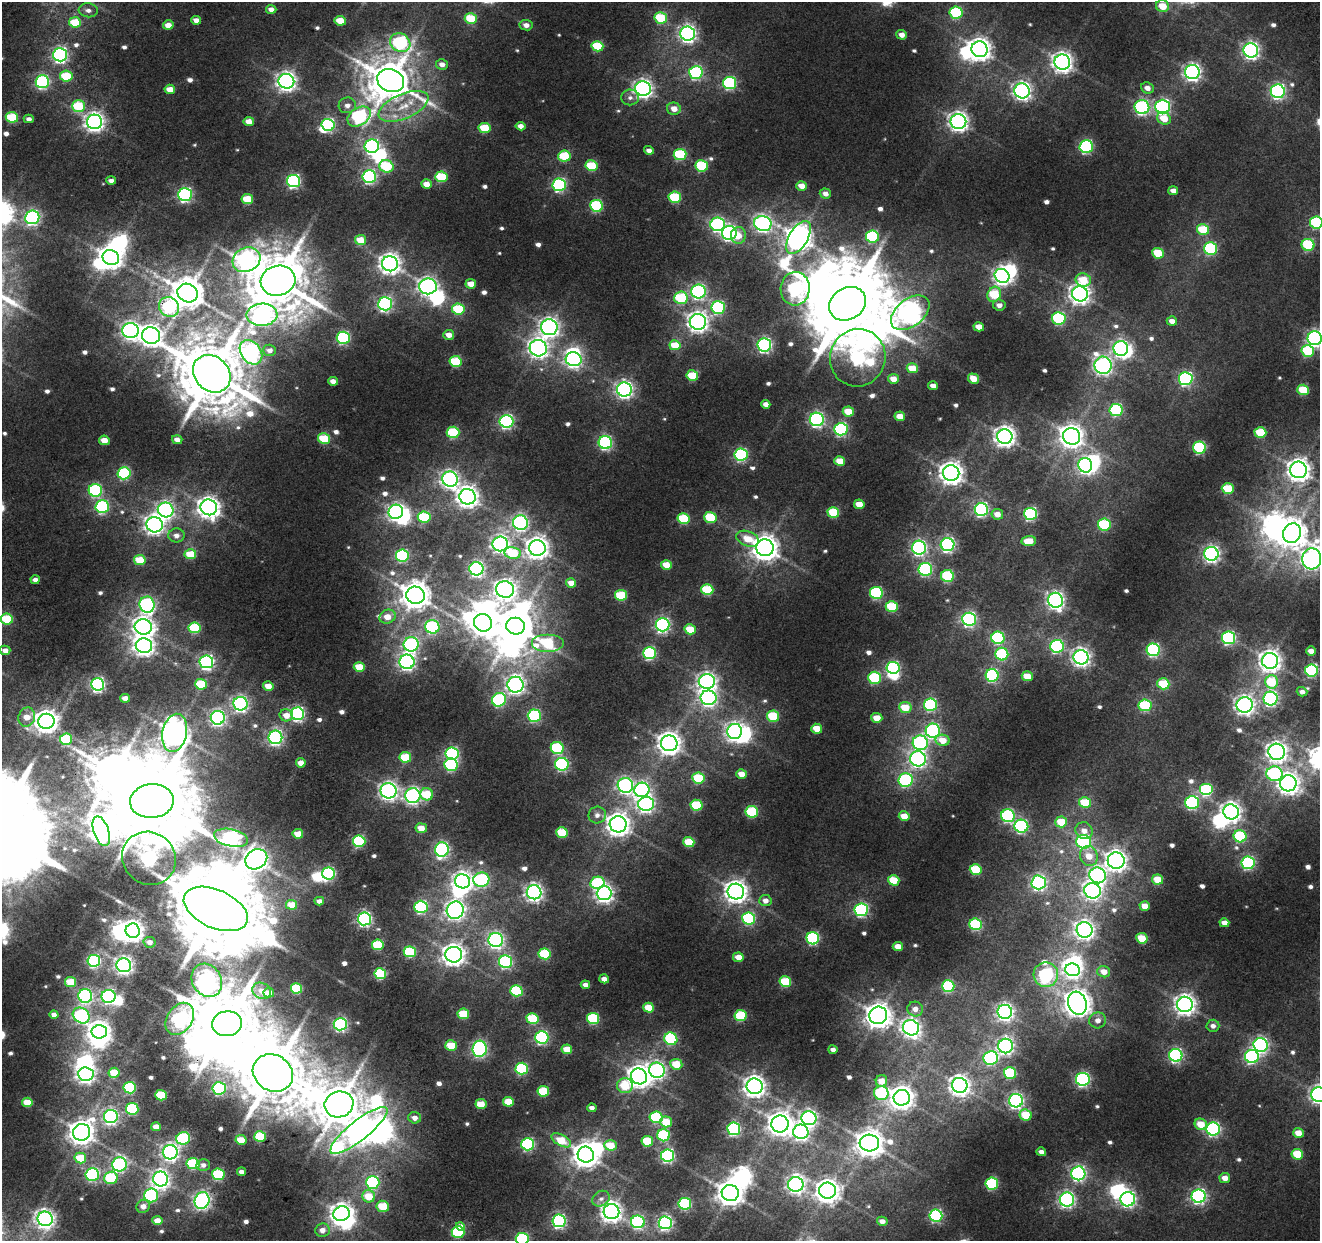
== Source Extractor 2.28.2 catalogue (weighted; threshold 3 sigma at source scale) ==
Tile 7 of 4 x 4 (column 3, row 2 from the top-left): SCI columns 3093-4410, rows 2707-3945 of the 6184 x 5464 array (HDU 1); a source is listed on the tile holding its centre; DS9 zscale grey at full resolution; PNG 1322 x 1243 px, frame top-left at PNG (2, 2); each listed source drawn as its Kron ellipse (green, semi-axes under 4 px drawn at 4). Shown black and unused: <1% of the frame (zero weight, under 3 of 5 exposures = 20% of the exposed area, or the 3 px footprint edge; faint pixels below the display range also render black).
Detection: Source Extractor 2.28.2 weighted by HDU 2 'WHT'; one run over the whole footprint, this tile lists its part. Background 0.0104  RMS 0.005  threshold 0.0227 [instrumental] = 3 sigma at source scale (4.5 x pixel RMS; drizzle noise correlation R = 1.50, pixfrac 1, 0.0396/0.0396 arcsec/px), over >= 5 px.
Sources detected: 654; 9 too faint to see at this stretch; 39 inside a brighter object's white glare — neither listed nor drawn; of the other 606, all 500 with FLUX_AUTO >= 2.45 (the completeness limit of this list) listed and drawn (106 fainter detections not listed), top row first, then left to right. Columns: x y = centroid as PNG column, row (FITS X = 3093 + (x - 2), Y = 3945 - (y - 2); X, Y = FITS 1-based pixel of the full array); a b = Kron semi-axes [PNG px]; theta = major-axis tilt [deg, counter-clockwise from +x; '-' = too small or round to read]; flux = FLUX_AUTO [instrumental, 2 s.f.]
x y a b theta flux
1162 6 6 6 - 12
271 9 5 4 - 3.2
88 10 9 7 -5 2.8
956 13 6 6 - 55
471 18 6 5 - 26
661 18 6 5 - 28
196 20 5 4 - 3.9
340 21 5 5 - 13
75 22 6 5 - 18
168 25 5 4 - 6.3
526 25 6 5 - 3.4
688 34 7 7 - 230
902 35 5 5 - 4
400 43 10 9 - 98
597 46 6 5 - 28
979 49 8 7 - 470
1251 50 7 7 - 210
60 55 7 6 - 160
1062 62 8 7 - 380
442 64 6 5 - 3.4
696 72 7 6 - 83
1192 72 7 7 - 230
66 76 6 5 - 29
286 81 8 7 - 320
391 81 14 11 -21 2200
42 82 7 6 - 97
730 83 6 6 - 70
1147 88 6 5 - 4.1
170 89 5 4 - 7.4
643 89 8 7 - 290
1022 91 8 7 - 260
1278 91 7 7 - 140
630 97 9 8 - 2.5
347 105 9 8 - 3.5
78 106 6 6 - 31
403 106 26 12 23 15
1162 106 7 7 - 130
1142 107 7 7 - 130
674 109 7 6 - 5.4
359 116 12 8 32 100
12 117 6 5 - 31
1164 118 7 6 - 11
29 119 5 4 - 2.7
249 121 5 4 - 6
94 122 7 7 - 320
958 122 8 7 - 340
328 125 6 6 - 99
521 126 5 4 - 3.5
485 128 6 5 - 23
372 146 7 6 - 150
1086 146 6 6 - 90
649 150 5 4 - 2.8
680 154 6 5 - 46
564 156 6 5 - 30
386 166 7 6 - 34
591 166 6 5 - 27
702 166 6 6 - 43
369 176 7 6 - 100
441 177 6 5 - 35
111 181 5 4 - 2.9
293 181 7 6 - 110
427 184 5 4 - 5.8
559 185 6 6 - 99
801 186 5 4 - 6.1
1173 191 5 4 - 4.1
825 194 6 5 - 3.4
185 195 7 6 - 120
675 197 6 5 - 35
247 199 6 5 - 20
596 206 6 6 - 54
32 217 7 7 - 140
1316 222 6 6 - 57
763 223 9 7 -17 200
718 224 7 6 - 110
1203 229 6 5 - 26
729 233 7 7 - 150
738 235 8 7 - 7
872 236 6 6 - 62
798 237 18 9 60 730
360 240 5 5 - 14
1308 245 6 6 - 43
1211 248 6 6 - 63
1158 253 6 5 - 21
111 258 8 7 - 560
246 260 14 12 28 210
390 264 8 7 - 400
1002 276 8 6 -31 240
1083 280 8 6 -13 14
278 281 17 15 14 3800
471 284 5 4 - 7.5
428 286 9 8 - 250
795 289 17 14 84 130
699 292 7 7 - 130
188 293 10 9 - 1300
994 294 8 6 63 31
1080 294 8 7 - 360
681 298 7 6 - 42
385 304 7 6 - 130
848 304 19 16 31 8600
999 305 6 5 - 3.3
169 307 10 9 - 64
718 307 7 6 - 75
458 309 6 5 - 35
910 313 22 13 38 480
262 315 15 11 2 280
1059 318 6 6 - 60
1172 321 5 4 - 4
698 322 8 8 - 360
549 327 8 8 - 320
979 327 5 4 - 6.2
131 331 8 7 - 240
151 335 9 8 - 470
449 335 5 5 - 5
343 338 6 6 - 85
1315 338 7 7 - 180
675 345 6 5 - 16
764 345 7 6 - 140
538 348 8 8 - 310
1121 348 7 7 - 180
270 350 6 5 - 3
1308 351 6 6 - 39
251 352 13 10 -53 200
858 358 29 27 66 160
574 359 8 7 - 180
456 361 6 5 - 36
1103 365 9 8 - 230
912 368 5 5 - 14
212 374 20 17 -44 4600
692 375 6 5 - 24
893 379 5 5 - 6.1
974 379 6 5 - 7.2
1186 379 7 6 - 110
333 381 5 4 - 3.9
933 386 5 4 - 4.3
624 389 7 7 - 240
1303 390 6 5 - 25
766 404 5 4 - 3.5
1116 410 6 6 - 67
848 411 5 5 - 13
900 416 5 5 - 8.3
817 419 7 6 - 140
506 421 7 6 - 130
841 429 6 6 - 94
453 432 6 6 - 40
1260 432 6 5 - 27
1005 436 8 7 - 410
1071 436 8 8 - 490
324 439 6 5 - 25
104 440 5 4 - 7.1
177 440 5 4 - 3.8
605 443 7 6 - 100
1200 448 6 6 - 61
741 455 6 6 - 89
840 461 5 4 - 11
1085 465 7 7 - 160
1298 470 8 8 - 490
124 473 6 6 - 62
951 473 8 8 - 520
450 479 8 7 - 240
1228 489 6 5 - 27
95 490 7 6 - 75
467 497 8 7 - 430
859 504 5 4 - 9.7
102 507 6 6 - 89
209 507 8 7 - 440
981 509 6 6 - 110
166 510 8 7 - 200
396 512 7 7 - 200
833 512 6 5 - 30
997 514 6 5 - 5.2
1031 514 6 6 - 81
424 517 6 5 - 39
710 517 6 5 - 28
683 519 6 5 - 33
520 523 7 7 - 150
1104 524 6 6 - 47
155 525 8 7 - 300
1292 533 10 8 63 870
176 535 8 7 - 3.4
748 539 12 7 -21 11
1029 541 7 5 5 11
500 544 7 7 - 230
947 545 7 6 - 150
537 548 8 8 - 460
765 548 8 8 - 710
919 548 7 7 - 150
513 553 8 6 -10 24
190 554 6 5 - 19
1211 554 7 7 - 200
402 555 6 6 - 70
1312 559 10 9 - 330
140 560 6 5 - 18
666 565 5 4 - 11
476 569 7 6 - 160
925 569 7 6 - 82
947 576 6 6 - 46
35 580 4 4 - 3.5
571 583 5 4 - 5.6
505 589 9 8 - 290
707 590 6 5 - 37
876 593 6 6 - 63
415 595 9 8 - 960
621 595 6 5 - 30
1056 600 7 7 - 230
147 605 8 7 - 130
892 607 6 5 - 31
388 617 8 7 - 7.1
7 619 6 5 - 30
969 619 7 6 - 130
483 623 9 8 - 610
662 625 7 6 - 140
515 626 9 8 - 1700
143 627 8 7 - 370
432 627 7 7 - 69
195 628 6 5 - 37
690 629 5 5 - 16
998 638 6 6 - 65
1228 638 6 6 - 92
548 643 16 9 0 44
411 644 7 7 - 140
144 646 8 7 - 370
1057 646 7 6 - 88
5 650 5 4 - 3.5
1153 650 6 6 - 89
1311 651 5 4 - 4.5
649 653 6 6 - 78
1002 654 6 6 - 45
1081 657 7 7 - 290
1270 661 8 8 - 420
206 662 7 6 - 160
407 662 7 7 - 210
359 667 5 5 - 15
893 668 7 6 - 100
1311 670 6 6 - 86
992 675 6 6 - 82
1027 676 5 5 - 11
875 678 6 6 - 44
707 682 8 7 - 270
1271 682 6 6 - 25
97 684 6 6 - 150
201 684 6 5 - 24
1163 684 6 5 - 25
515 685 8 8 - 270
268 686 5 4 - 7.7
1302 692 5 4 - 2.9
125 698 5 4 - 4.9
708 698 8 7 - 220
1271 699 7 7 - 140
499 700 7 6 - 78
240 704 7 6 - 180
931 705 6 6 - 76
1145 705 6 6 - 41
1244 705 8 8 - 290
905 708 6 5 - 16
297 714 6 6 - 130
286 715 7 6 - 5.8
534 716 6 6 - 69
773 716 6 5 - 29
27 717 10 8 71 8
218 718 7 7 - 170
877 718 5 5 - 10
46 721 8 7 - 530
817 729 5 5 - 11
735 731 8 7 - 260
933 731 7 7 - 120
175 733 19 12 79 820
275 737 7 6 - 160
66 739 6 5 - 35
942 740 7 5 -9 10
669 743 8 8 - 500
920 743 7 7 - 100
557 748 6 6 - 49
1277 752 8 8 - 350
452 753 7 6 - 96
405 757 6 5 - 24
918 759 8 7 - 190
301 763 5 4 - 4.9
562 764 7 6 - 89
451 765 7 6 - 69
741 774 5 4 - 6.2
1274 774 8 7 - 84
698 778 6 5 - 31
906 780 7 7 - 80
1288 783 8 8 - 440
625 785 7 7 - 150
642 790 7 7 - 150
1206 790 7 6 - 61
389 791 8 7 - 260
427 794 6 6 - 21
413 796 7 7 - 190
152 801 22 17 5 9400
1085 803 6 5 - 23
1192 803 6 6 - 89
646 804 8 7 - 190
696 805 6 5 - 32
752 812 6 5 - 42
1231 812 8 7 - 340
597 815 9 8 - 2.8
904 816 5 5 - 9.2
1008 816 7 6 - 85
1061 822 6 5 - 17
618 824 8 8 - 490
1021 826 7 6 - 100
421 828 6 5 - 7.9
101 831 15 7 -71 470
1084 831 9 8 - 4.5
562 832 6 5 - 24
298 834 5 4 - 10
1240 836 6 6 - 48
231 838 17 8 -12 200
359 841 6 5 - 67
689 842 5 5 - 22
1084 842 7 7 - 87
442 849 7 7 - 130
1089 856 10 9 - 8.9
149 858 28 26 -40 180
256 859 11 9 34 470
1116 861 8 8 - 380
1248 863 6 6 - 91
976 869 6 5 - 29
329 874 6 6 - 82
1098 875 8 8 - 170
1158 879 5 5 - 14
481 880 8 7 - 92
894 880 6 5 - 19
463 881 8 7 - 320
1039 882 7 7 - 150
597 883 7 6 - 43
1092 891 8 7 - 240
534 892 7 7 - 260
736 892 8 8 - 470
604 893 7 7 - 280
319 901 5 4 - 2.8
765 901 6 5 - 3.8
292 905 5 5 - 10
1145 906 5 5 - 7.7
421 907 6 6 - 91
216 909 34 19 -24 9400
455 910 9 8 - 290
861 910 7 6 - 97
749 918 6 6 - 64
364 919 6 6 - 140
1224 923 5 4 - 5
976 924 6 5 - 53
1085 930 8 7 - 310
133 931 7 7 - 410
813 938 6 6 - 82
1142 938 5 5 - 17
496 940 7 7 - 180
150 942 6 5 - 3.4
378 945 6 5 - 33
898 946 5 4 - 6.8
410 952 6 5 - 44
545 954 6 5 - 40
454 955 8 8 - 450
738 957 5 5 - 7.8
94 961 6 6 - 97
506 962 6 6 - 97
124 965 7 7 - 230
1073 970 7 6 - 190
1104 972 6 5 - 6.2
380 974 6 5 - 47
1046 975 12 12 - 110
604 979 5 4 - 3.7
207 980 17 14 -59 370
71 982 5 5 - 19
785 982 6 5 - 30
585 985 5 4 - 3.4
948 986 6 6 - 54
297 988 5 5 - 33
262 991 9 8 - 4.7
516 991 6 5 - 43
269 993 5 5 - 5.9
85 996 7 7 - 120
109 996 7 6 - 120
1077 1003 12 9 -72 800
1185 1004 8 7 - 380
649 1008 5 5 - 12
915 1009 8 7 - 4.6
1005 1012 7 7 - 230
463 1014 6 5 - 24
54 1015 4 4 - 2.6
81 1015 9 7 -38 110
878 1015 9 8 - 660
740 1016 6 5 - 36
532 1018 6 5 - 32
593 1018 6 5 - 49
180 1019 17 12 56 180
1098 1020 8 8 - 3.8
227 1024 15 12 7 4900
340 1024 6 6 - 110
1213 1026 6 6 - 2.9
911 1028 8 7 - 290
99 1032 8 6 -1 460
542 1037 6 6 - 110
671 1039 6 6 - 50
1261 1045 7 7 - 170
451 1046 6 5 - 16
1006 1046 7 7 - 190
480 1049 8 7 - 160
567 1049 5 5 - 10
833 1050 4 4 - 2.7
1176 1055 6 6 - 120
1252 1057 7 6 - 110
991 1058 7 6 - 78
676 1064 6 5 - 15
522 1069 6 6 - 58
657 1070 8 7 - 220
114 1073 5 5 - 14
273 1073 21 18 -31 4200
1010 1073 6 5 - 42
86 1074 8 7 - 250
639 1076 8 7 - 480
1083 1079 7 6 - 130
881 1081 6 5 - 6.1
960 1085 8 7 - 370
625 1086 8 7 - 21
755 1086 8 8 - 410
130 1088 6 5 - 55
219 1088 7 6 - 92
543 1091 6 5 - 27
881 1093 7 7 - 54
1319 1094 7 7 - 250
161 1095 6 5 - 29
902 1098 8 8 - 540
1016 1101 7 7 - 180
27 1102 5 5 - 14
508 1102 5 5 - 16
339 1104 14 13 - 2200
481 1104 5 5 - 13
592 1108 5 4 - 2.6
132 1109 6 6 - 58
1026 1115 6 5 - 21
111 1117 7 6 - 160
656 1117 6 6 - 41
415 1118 6 5 - 4
809 1118 7 7 - 190
666 1122 6 5 - 16
780 1124 8 8 - 590
1201 1124 6 5 - 13
156 1127 5 4 - 5.9
734 1129 6 6 - 91
1213 1129 7 6 - 110
359 1131 35 10 38 690
82 1132 9 8 - 610
801 1132 7 7 - 180
1298 1133 5 5 - 7.8
664 1135 6 6 - 51
260 1137 6 5 - 33
183 1138 7 6 - 57
241 1140 5 5 - 12
561 1140 11 5 -28 17
647 1141 6 5 - 22
869 1143 10 8 -4 780
528 1144 6 6 - 92
610 1145 6 5 - 17
170 1152 7 7 - 240
1041 1152 5 4 - 2.7
1297 1154 6 5 - 20
586 1155 8 8 - 690
668 1156 6 6 - 120
80 1158 6 5 - 19
120 1164 7 7 - 130
193 1164 6 5 - 42
203 1165 6 5 - 2.6
241 1172 4 4 - 3.6
1078 1173 7 7 - 150
92 1174 6 6 - 100
218 1174 6 6 - 41
111 1178 7 6 - 33
1225 1178 5 5 - 5.4
161 1179 7 7 - 270
373 1182 6 6 - 79
992 1183 6 6 - 56
796 1184 7 7 - 270
827 1191 8 8 - 530
730 1193 8 8 - 640
151 1195 7 7 - 84
369 1196 6 6 - 15
1199 1196 7 6 - 150
601 1199 9 7 30 2.4
1128 1199 7 7 - 170
1067 1200 7 7 - 180
202 1201 8 7 - 210
685 1204 6 6 - 61
143 1206 7 6 - 4.3
383 1206 6 5 - 19
611 1212 8 7 - 420
342 1214 8 7 - 430
936 1215 6 6 - 99
45 1219 7 7 - 290
157 1221 5 4 - 6.9
559 1221 6 6 - 130
882 1221 5 4 - 3.8
638 1222 7 6 - 110
665 1223 6 6 - 150
461 1226 5 4 - 6.1
322 1230 7 6 - 4.1
458 1232 6 6 - 49
522 1239 6 6 - 79
Overlapping masked pixels (flux is a lower limit): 2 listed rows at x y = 188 293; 169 307
Isophote crosses this tile's border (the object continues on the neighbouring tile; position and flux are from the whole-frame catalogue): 6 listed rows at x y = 1316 222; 1315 338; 1312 559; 7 619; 1319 1094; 522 1239